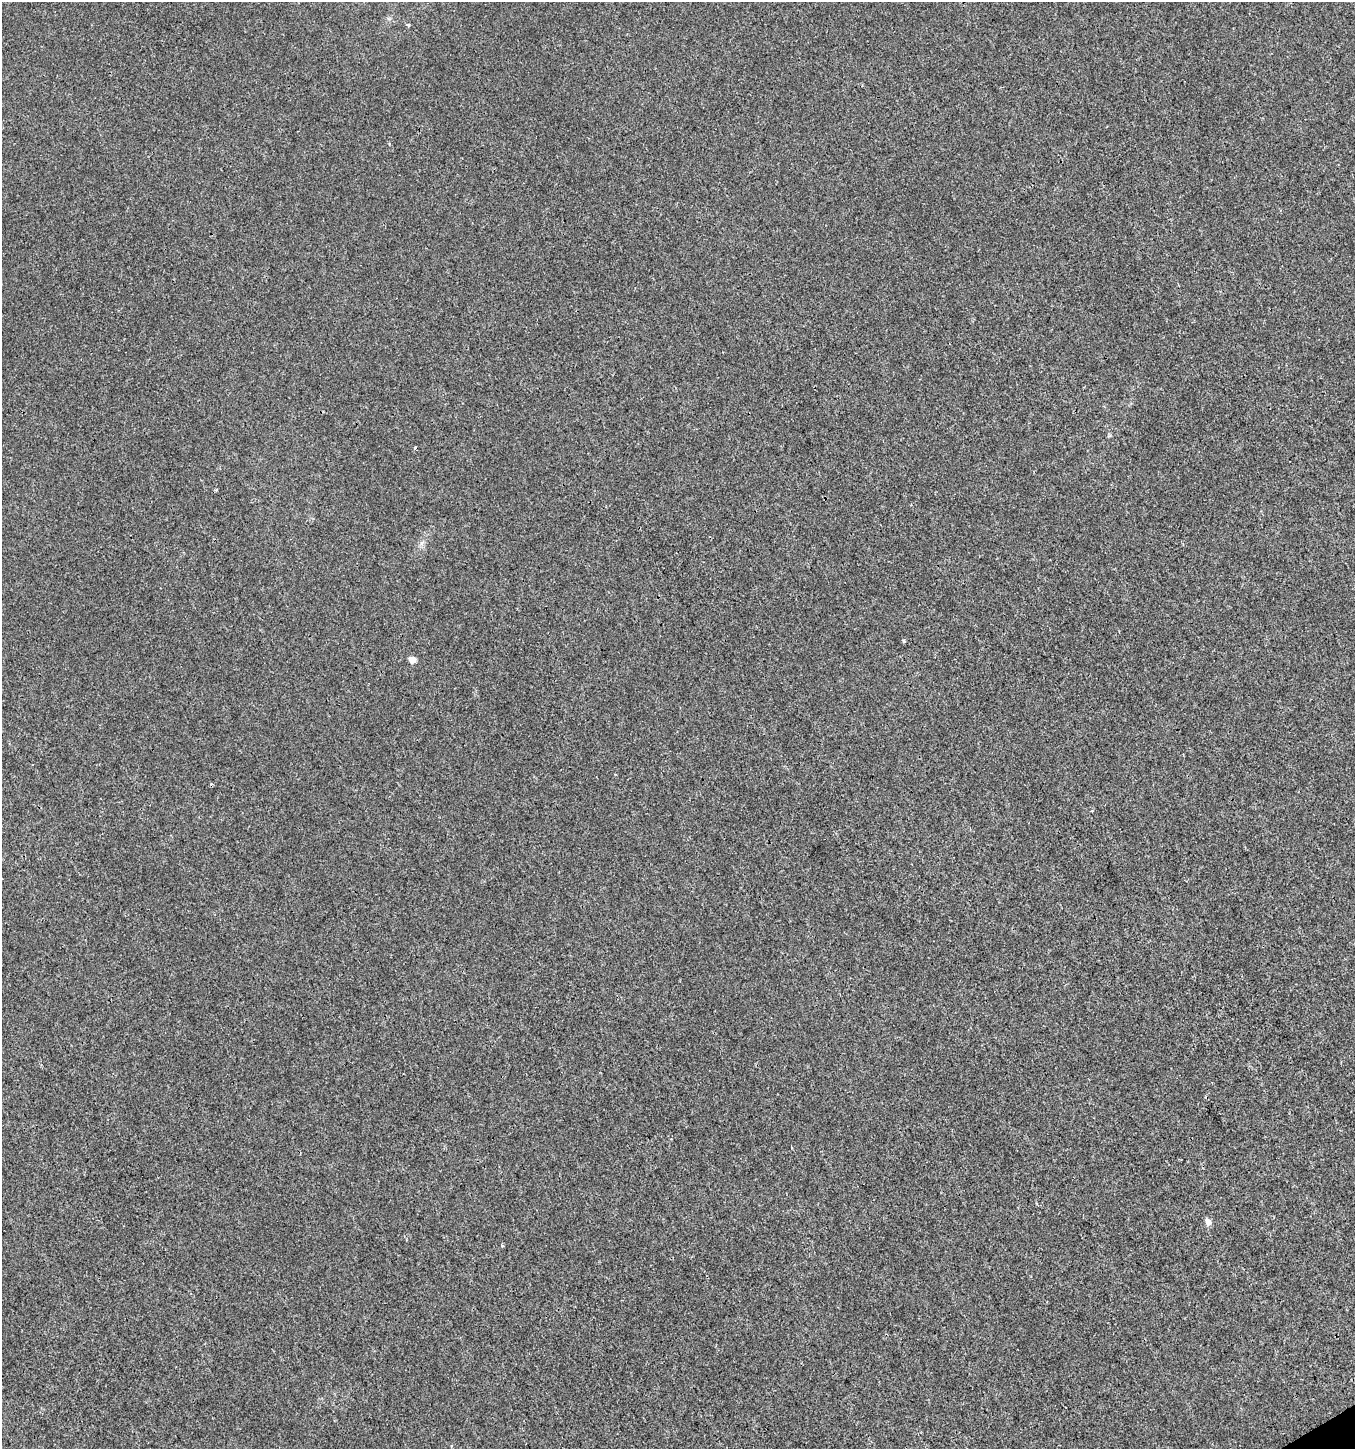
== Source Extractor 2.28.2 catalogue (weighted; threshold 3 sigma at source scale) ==
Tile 6 of 4 x 4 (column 2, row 2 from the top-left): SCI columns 1525-2877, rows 2895-4341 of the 5687 x 5806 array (HDU 1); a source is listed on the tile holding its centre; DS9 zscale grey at full resolution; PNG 1357 x 1451 px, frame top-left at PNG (2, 2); no overlay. Shown black and unused: <1% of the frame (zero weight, under 3 of 4 exposures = <1% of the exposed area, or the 3 px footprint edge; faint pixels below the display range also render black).
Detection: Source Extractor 2.28.2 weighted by HDU 2 'WHT'; one run over the whole footprint, this tile lists its part. Background -4.14e-04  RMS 0.0016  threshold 0.00731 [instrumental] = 3 sigma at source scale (4.5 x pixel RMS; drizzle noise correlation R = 1.50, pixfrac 1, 0.0396/0.0396 arcsec/px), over >= 5 px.
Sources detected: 7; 2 cosmic-ray / hot-pixel residue — not listed; the other 5 listed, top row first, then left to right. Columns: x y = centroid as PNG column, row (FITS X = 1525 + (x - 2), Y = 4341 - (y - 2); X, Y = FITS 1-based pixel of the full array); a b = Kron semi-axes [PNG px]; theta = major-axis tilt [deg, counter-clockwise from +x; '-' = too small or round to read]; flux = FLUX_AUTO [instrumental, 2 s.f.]
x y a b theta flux
408 25 5 3 - 0.16
904 641 4 4 - 0.23
412 660 5 5 - 2
1208 1222 7 6 - 1.1
502 1246 3 3 - 0.24